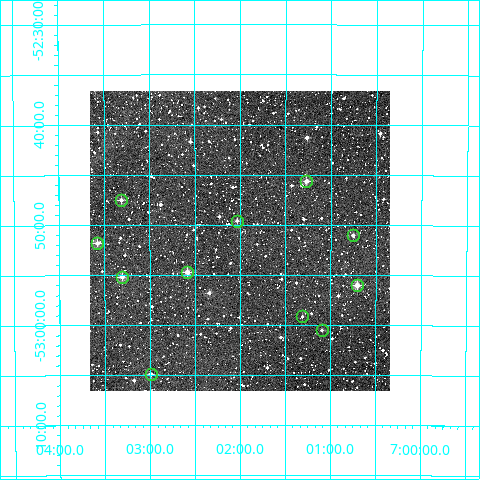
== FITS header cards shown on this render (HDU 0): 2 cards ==
NAXIS1  =                  300
NAXIS2  =                  300

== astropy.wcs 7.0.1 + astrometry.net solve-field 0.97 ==
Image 300 x 300 px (HDU 0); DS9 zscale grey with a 90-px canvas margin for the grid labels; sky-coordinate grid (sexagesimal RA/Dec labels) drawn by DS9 from the SOLVED WCS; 11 Tycho-2 reference stars matched to detected sources circled (green)
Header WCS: RA---TAN/DEC--TAN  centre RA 07:02:00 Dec -52:52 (105.50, -52.86 deg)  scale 6 arcsec/px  FOV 30.0' x 30.0'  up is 0 deg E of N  parity normal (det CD < 0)
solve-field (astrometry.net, Tycho-2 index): VERIFIED the header's WCS against the Tycho-2 star catalogue (11 matches, 0 conflicts) and refined it, rather than solving blind
Solved WCS: RA---TAN-SIP/DEC--TAN-SIP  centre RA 07:02:00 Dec -52:52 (105.50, -52.86 deg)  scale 6 arcsec/px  FOV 30.0' x 30.0'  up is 0 deg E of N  parity normal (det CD < 0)
The solver's refit moves the header's centre by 1.6 arcsec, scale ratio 0.9999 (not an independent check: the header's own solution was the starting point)
Tycho-2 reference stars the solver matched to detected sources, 11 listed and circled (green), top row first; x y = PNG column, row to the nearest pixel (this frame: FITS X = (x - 90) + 1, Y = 300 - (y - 91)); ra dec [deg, ICRS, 3 dp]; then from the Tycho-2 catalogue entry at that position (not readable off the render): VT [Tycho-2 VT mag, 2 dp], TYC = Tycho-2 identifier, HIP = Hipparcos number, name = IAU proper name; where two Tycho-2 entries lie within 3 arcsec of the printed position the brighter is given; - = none
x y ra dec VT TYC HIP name
306 181 105.318 -52.761 10.61 8537-1569-1 - -
121 200 105.828 -52.791 11.15 8537-2236-1 - -
237 221 105.509 -52.827 11.45 8537-1647-1 - -
353 235 105.189 -52.850 11.91 8537-2030-1 - -
97 243 105.894 -52.863 9.92 8537-1165-1 - -
187 272 105.646 -52.912 10.46 8537-1319-1 - -
122 277 105.827 -52.920 10.54 8537-1677-1 - -
357 285 105.177 -52.934 10.17 8537-1723-1 - -
302 316 105.328 -52.986 12.09 8537-1029-1 - -
322 330 105.274 -53.009 11.69 8537-2162-1 - -
151 374 105.748 -53.082 11.31 8537-1928-1 - -